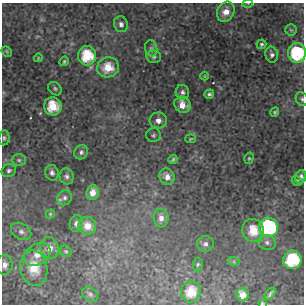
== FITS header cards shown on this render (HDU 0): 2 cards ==
NAXIS1  =                  302 / NUMBER OF ELEMENTS ALONG THIS AXIS
NAXIS2  =                  302 / NUMBER OF ELEMENTS ALONG THIS AXIS

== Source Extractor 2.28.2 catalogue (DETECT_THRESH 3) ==
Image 302 x 302 px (HDU 0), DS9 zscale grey, 1 PNG px = 1 image px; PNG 306 x 306 px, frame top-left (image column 1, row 302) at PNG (2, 3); each listed source drawn as its Kron ellipse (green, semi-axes under 4 px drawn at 4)
Background 12.4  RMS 0.57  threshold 1.72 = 3 sigma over >= 5 px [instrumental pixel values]
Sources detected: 60; all 60 listed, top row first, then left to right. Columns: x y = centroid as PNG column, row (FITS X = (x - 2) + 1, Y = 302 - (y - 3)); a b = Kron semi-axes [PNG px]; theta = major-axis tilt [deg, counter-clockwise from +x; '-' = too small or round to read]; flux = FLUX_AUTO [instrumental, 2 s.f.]
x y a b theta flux
248 3 5 3 - 39
226 12 10 8 62 410
121 24 8 7 - 150
291 30 5 5 - 59
261 44 5 4 - 73
151 48 8 6 -76 86
7 51 6 4 -47 51
297 53 10 9 - 2400
272 55 8 6 -76 120
87 56 9 9 - 1400
154 57 7 6 - 94
38 58 4 3 - 29
64 61 5 4 - 59
108 67 11 10 - 830
204 76 4 3 - 30
55 89 7 6 - 89
182 92 7 7 - 120
209 94 5 4 - 76
302 99 7 6 - 88
182 105 8 7 - 420
53 106 9 8 - 1000
275 112 5 4 - 62
158 120 8 8 - 240
153 135 7 7 - 89
4 138 7 5 83 88
190 139 5 3 - 45
81 152 7 6 - 120
249 158 6 4 75 56
173 159 4 3 - 61
19 160 7 6 - 98
9 171 7 6 - 110
52 173 8 6 -70 140
67 176 8 7 - 130
167 177 8 7 - 250
301 177 7 5 68 150
297 181 5 4 - 72
93 192 7 6 - 330
65 198 8 7 - 130
50 214 4 4 - 41
161 218 9 7 -85 220
76 223 8 6 78 160
87 226 9 8 - 450
268 227 10 9 - 4500
253 230 12 11 - 850
21 231 11 7 -31 180
267 242 9 7 -18 160
205 244 8 8 - 140
50 248 11 9 -76 310
66 251 6 5 - 69
37 254 14 10 33 430
292 260 9 9 - 2000
234 262 6 4 -18 71
198 264 7 5 87 70
5 265 10 8 87 210
34 268 18 13 -78 750
191 292 10 9 - 870
90 294 8 6 -37 98
270 294 7 2 54 73
242 295 6 6 - 400
262 303 3 3 - 39
At the frame edge (FLAGS 8, measured only in part): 5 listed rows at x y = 248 3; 297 53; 302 99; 5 265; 262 303